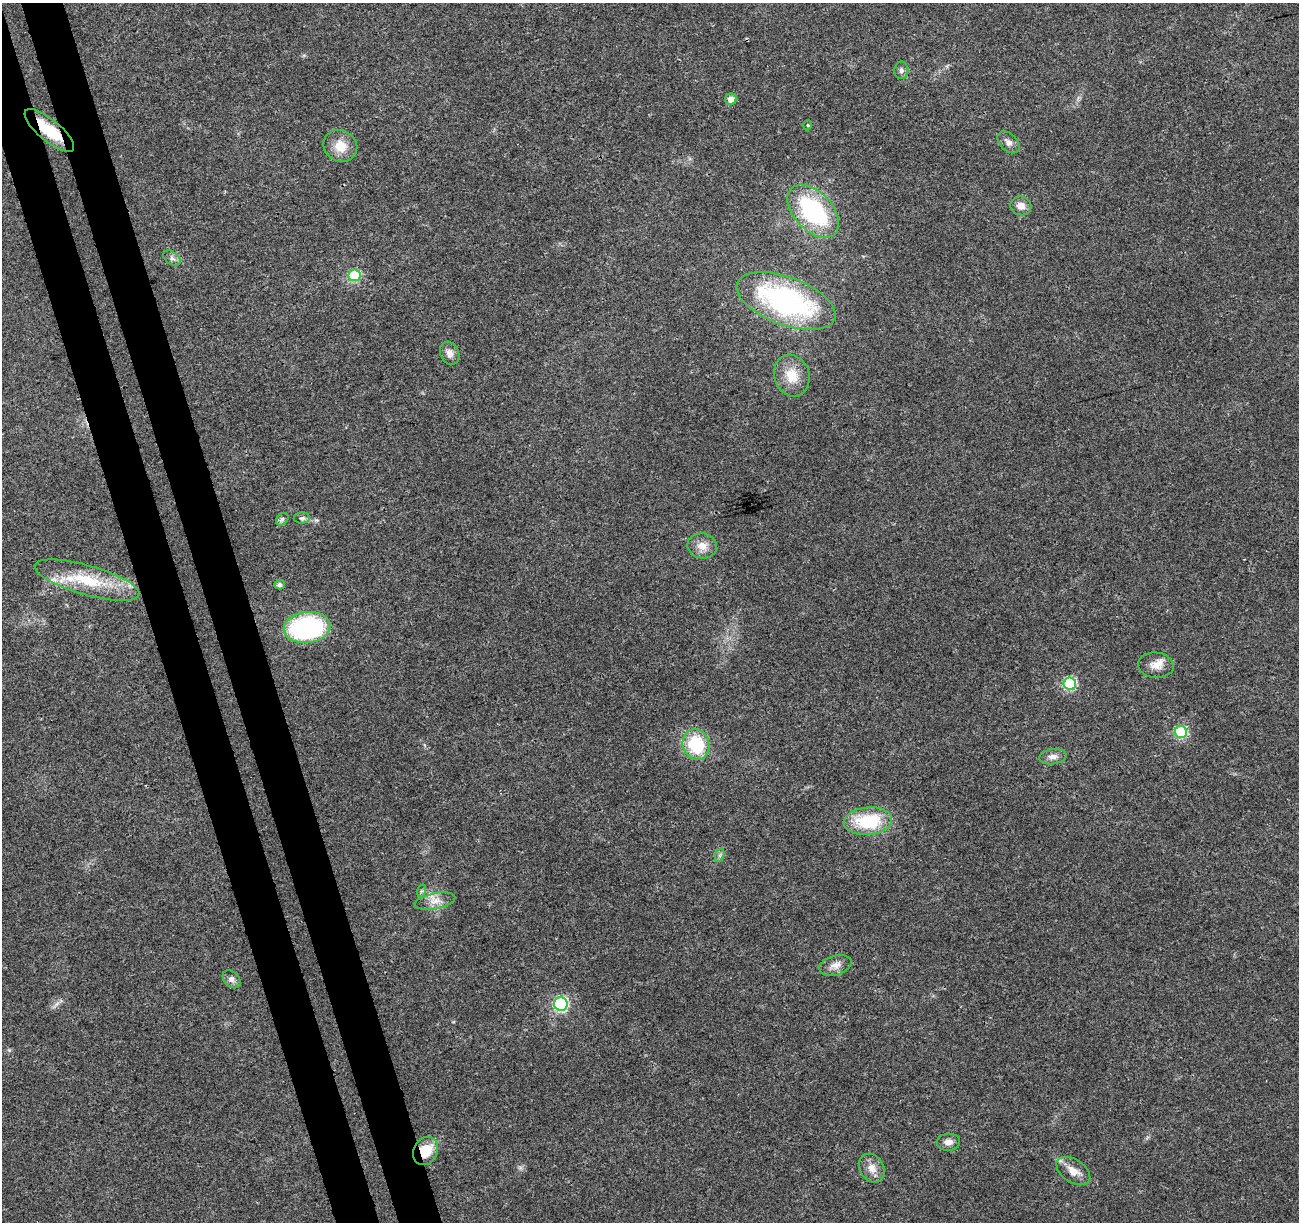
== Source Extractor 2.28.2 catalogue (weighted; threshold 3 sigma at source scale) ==
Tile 11 of 4 x 4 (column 3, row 3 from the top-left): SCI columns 2650-3946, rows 1289-2508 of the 5300 x 5068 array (HDU 1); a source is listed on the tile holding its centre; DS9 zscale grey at full resolution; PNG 1301 x 1224 px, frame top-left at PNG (2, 3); each listed source drawn as its Kron ellipse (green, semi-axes under 4 px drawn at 4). Shown black and unused: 6% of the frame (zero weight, under 3 of 4 exposures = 5% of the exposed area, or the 3 px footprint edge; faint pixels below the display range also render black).
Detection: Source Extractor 2.28.2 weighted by HDU 2 'WHT'; one run over the whole footprint, this tile lists its part. Background 0.0184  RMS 0.0029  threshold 0.0132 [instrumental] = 3 sigma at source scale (4.5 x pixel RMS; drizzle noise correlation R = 1.50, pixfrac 1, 0.0396/0.0396 arcsec/px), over >= 5 px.
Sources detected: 35; all 35 listed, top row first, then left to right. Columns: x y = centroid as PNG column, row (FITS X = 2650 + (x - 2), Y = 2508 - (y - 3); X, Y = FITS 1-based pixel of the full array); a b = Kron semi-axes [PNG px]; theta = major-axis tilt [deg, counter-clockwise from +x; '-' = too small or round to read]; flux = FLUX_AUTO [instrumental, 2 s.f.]
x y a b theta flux
901 70 9 7 90 0.93
731 99 6 5 - 2.1
808 125 5 3 - 0.26
49 130 31 10 -39 9.6
1008 142 13 8 -44 1.5
340 146 17 15 -32 5.2
1021 206 10 9 - 2.2
813 211 31 19 -47 36
172 258 10 6 -35 1
354 275 6 6 - 21
786 301 52 24 -20 60
450 353 12 9 -65 2.1
792 376 21 17 -71 6.3
302 518 8 5 1 0.8
282 519 7 5 46 0.74
702 546 15 12 -10 3.2
87 580 54 14 -16 15
280 585 5 4 - 0.84
307 628 23 15 6 43
1156 665 18 12 -5 3.4
1070 683 6 6 - 32
1181 732 6 6 - 29
696 744 15 13 -73 16
1053 757 14 7 8 1.8
868 821 24 14 6 17
720 855 7 4 71 0.63
421 891 6 4 71 0.43
435 901 20 8 11 3
835 965 17 9 16 2.4
232 979 10 7 -45 1.3
561 1004 7 6 - 50
948 1142 12 8 4 1.8
426 1151 15 12 60 7.4
872 1168 15 12 -61 2.8
1073 1171 19 11 -34 3.5
Overlapping masked pixels (flux is a lower limit): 2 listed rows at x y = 49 130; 426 1151